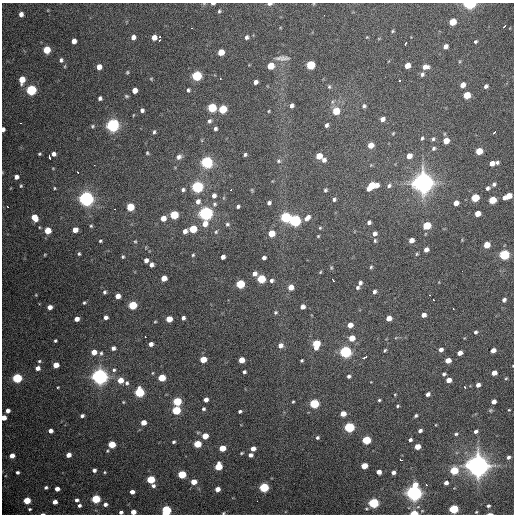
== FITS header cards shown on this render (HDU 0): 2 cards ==
NAXIS1  =                  512 / Axis length
NAXIS2  =                  512 / Axis length

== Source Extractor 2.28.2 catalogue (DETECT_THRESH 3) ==
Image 512 x 512 px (HDU 0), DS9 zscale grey, 1 PNG px = 1 image px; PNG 516 x 516 px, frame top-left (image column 1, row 512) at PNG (2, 3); no overlay
Background 2110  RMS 48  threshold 145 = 3 sigma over >= 5 px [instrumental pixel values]
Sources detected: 310; all 310 listed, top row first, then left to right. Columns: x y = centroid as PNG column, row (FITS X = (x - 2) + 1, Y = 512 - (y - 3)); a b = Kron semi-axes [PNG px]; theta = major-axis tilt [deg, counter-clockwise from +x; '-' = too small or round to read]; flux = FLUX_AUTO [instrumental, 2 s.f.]
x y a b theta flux
213 4 4 2 - 7.2e+03
269 4 6 3 1 7.6e+03
469 4 6 3 1 5.0e+05
219 11 5 4 - 4.6e+03
21 14 4 4 - 1.8e+04
324 15 2 2 - 3.0e+03
452 22 5 5 - 8.4e+04
504 26 4 2 - 6.1e+03
191 28 3 2 - 1.2e+04
393 31 4 3 - 3.7e+03
133 37 4 4 - 1.8e+04
154 37 5 5 - 2.8e+04
159 37 3 2 - 3.8e+03
247 37 4 4 - 8.8e+03
367 37 4 3 - 2.6e+03
160 40 3 2 - 4.9e+03
74 41 5 4 - 2.6e+04
474 42 4 3 - 1.3e+04
406 43 4 3 - 8.9e+03
445 46 5 4 - 1.7e+04
47 50 5 5 - 1.1e+05
221 52 5 5 - 6.5e+04
282 58 20 6 -1 1.8e+04
61 60 6 5 - 8.0e+03
460 61 5 3 - 3.3e+03
310 65 5 5 - 2.2e+05
407 65 5 4 - 4.3e+04
65 66 5 3 - 3.3e+03
270 66 5 5 - 7.5e+04
99 67 5 4 - 2.8e+04
425 67 7 5 5 2.2e+04
127 72 5 4 - 3.8e+03
422 74 6 5 - 8.2e+03
197 76 5 5 - 3.5e+05
220 78 2 2 - 2.3e+03
22 79 6 4 80 6.8e+04
151 79 4 4 - 3.2e+03
399 80 3 3 - 4.5e+03
255 82 4 4 - 1.2e+04
462 85 5 4 - 2.8e+04
486 86 4 4 - 8.5e+03
329 87 6 5 - 5.2e+03
31 90 5 5 - 4.4e+05
135 90 5 4 - 3.0e+04
188 90 5 4 - 5.3e+03
467 95 5 5 - 9.8e+04
126 96 6 4 -16 4.6e+03
100 98 4 4 - 8.5e+03
292 106 5 4 - 1.1e+04
364 106 5 5 - 6.0e+03
212 108 5 5 - 2.1e+05
223 109 5 5 - 1.5e+05
142 110 4 4 - 8.6e+03
269 111 4 3 - 2.8e+03
336 111 5 5 - 9.1e+04
133 115 4 2 - 2.2e+03
382 119 5 4 - 1.5e+04
209 121 6 5 - 7.3e+03
21 123 3 2 - 1.3e+04
113 125 6 5 - 9.2e+05
326 125 4 3 - 8.2e+03
92 126 6 4 29 5.0e+03
3 129 4 3 - 1.2e+04
215 129 4 4 - 7.1e+03
154 132 5 4 - 5.6e+03
494 132 4 2 - 5.7e+03
393 133 5 3 - 3.0e+03
422 138 5 4 - 5.3e+03
433 139 6 5 - 6.3e+03
446 141 5 4 - 4.8e+04
370 145 5 5 - 3.9e+04
433 148 6 5 - 7.3e+03
479 151 5 4 - 8.4e+04
147 153 4 3 - 3.9e+03
39 154 4 3 - 3.9e+03
54 154 4 4 - 1.4e+04
245 155 4 3 - 5.3e+03
319 156 5 5 - 5.4e+04
409 156 5 5 - 2.9e+04
49 157 5 3 - 2.2e+04
179 157 8 7 - 1.2e+04
324 160 5 5 - 1.2e+04
278 161 7 6 - 7.4e+03
207 162 5 5 - 5.8e+05
492 163 5 4 - 2.3e+04
497 163 4 3 - 6.2e+03
94 165 2 2 - 6.2e+03
371 165 4 4 - 3.0e+03
77 172 3 2 - 6.4e+03
16 177 4 4 - 1.5e+04
423 183 9 8 - 2.2e+06
494 184 4 4 - 7.4e+03
21 186 5 3 - 3.9e+03
372 186 9 5 25 1.3e+05
389 186 7 6 - 8.6e+03
197 187 5 5 - 6.2e+05
55 188 3 3 - 3.0e+03
487 188 4 4 - 8.2e+03
183 190 5 4 - 6.9e+03
231 190 3 2 - 3.2e+03
252 190 5 3 - 3.1e+03
325 190 4 4 - 5.0e+03
214 196 5 5 - 1.4e+04
508 196 8 4 25 6.1e+04
86 198 6 6 - 1.2e+06
475 198 5 5 - 1.4e+05
334 199 4 4 - 6.1e+03
492 200 5 5 - 1.1e+05
198 201 7 6 - 1.6e+04
269 203 4 4 - 8.8e+03
456 203 5 4 - 2.2e+04
214 204 6 6 - 7.5e+03
238 206 4 3 - 6.1e+03
8 207 3 2 - 4.0e+03
130 207 5 5 - 1.3e+05
114 209 2 2 - 2.0e+03
206 213 6 6 - 1.1e+06
477 214 5 4 - 3.8e+04
174 215 5 5 - 1.8e+05
286 217 5 5 - 3.8e+05
34 218 6 5 - 6.5e+04
163 218 5 5 - 3.3e+04
307 218 8 5 44 1.8e+04
295 221 5 5 - 6.9e+05
369 222 4 4 - 8.6e+03
205 224 7 6 - 2.7e+04
227 224 5 5 - 5.6e+03
427 225 5 5 - 1.3e+05
91 226 4 3 - 3.7e+03
39 227 4 3 - 2.7e+03
320 228 4 4 - 3.4e+03
193 229 5 5 - 1.3e+05
48 230 5 5 - 7.3e+04
75 230 5 4 - 3.5e+04
185 231 5 4 - 1.6e+04
216 232 5 4 - 4.5e+03
271 233 5 5 - 7.0e+04
374 234 5 4 - 1.2e+04
318 236 3 2 - 2.8e+03
411 240 5 4 - 2.4e+04
100 241 3 3 - 3.9e+03
135 241 5 4 - 3.6e+03
375 241 5 3 - 4.3e+03
487 245 5 5 - 5.4e+04
426 250 4 4 - 1.8e+04
79 254 4 3 - 4.1e+03
417 254 5 4 - 3.7e+03
45 255 5 3 - 2.7e+03
193 255 4 4 - 4.0e+03
504 255 5 5 - 4.0e+05
123 257 4 4 - 3.9e+03
223 257 4 4 - 1.4e+04
264 258 4 4 - 9.1e+03
146 260 4 4 - 1.5e+04
151 265 4 4 - 1.4e+04
371 267 4 4 - 4.3e+03
331 268 5 4 - 3.9e+03
462 271 2 2 - 2.3e+03
320 272 4 4 - 2.9e+03
254 274 5 4 - 1.5e+04
164 278 5 4 - 4.7e+04
261 279 5 5 - 1.8e+05
271 280 5 5 - 7.3e+03
333 280 3 2 - 3.7e+03
360 283 5 4 - 8.4e+03
240 284 5 5 - 2.0e+05
291 287 5 4 - 4.0e+04
357 287 5 5 - 6.7e+03
104 292 5 4 - 6.1e+03
374 292 4 4 - 8.8e+03
36 295 4 3 - 2.5e+03
430 295 3 2 - 5.4e+03
118 296 4 4 - 2.9e+04
433 299 2 2 - 2.2e+03
504 300 4 3 - 8.9e+03
84 303 4 3 - 4.3e+03
132 305 5 5 - 1.8e+05
50 307 4 4 - 1.9e+04
302 307 5 4 - 1.6e+04
453 308 2 2 - 2.3e+03
275 312 4 4 - 4.5e+03
423 315 5 4 - 1.7e+04
106 317 4 4 - 1.2e+04
183 318 4 4 - 1.1e+04
389 318 5 4 - 2.9e+04
77 319 4 4 - 2.2e+04
169 319 5 4 - 6.8e+04
155 322 4 3 - 3.0e+03
350 325 5 4 - 2.9e+04
475 332 4 3 - 6.9e+03
145 337 2 2 - 4.8e+03
352 338 5 5 - 4.7e+04
55 341 3 3 - 4.2e+03
151 344 4 4 - 1.5e+04
316 344 6 5 - 1.3e+05
280 345 6 5 - 1.7e+04
113 348 4 4 - 1.2e+04
385 350 5 3 - 4.0e+03
441 350 4 4 - 1.2e+04
493 350 5 4 - 2.1e+04
94 352 5 4 - 3.5e+04
345 352 5 5 - 6.7e+05
101 353 6 4 76 5.7e+03
460 353 5 4 - 2.2e+04
364 357 5 2 - 9.7e+03
203 359 5 4 - 7.6e+04
241 360 5 4 - 4.8e+04
302 360 3 3 - 4.1e+03
448 360 5 4 - 3.6e+04
39 361 4 4 - 4.2e+03
56 365 5 4 - 4.4e+04
513 366 2 2 - 1.8e+03
38 368 4 4 - 1.8e+04
114 370 6 5 - 7.0e+03
244 372 4 3 - 6.8e+03
494 373 5 4 - 2.9e+04
444 374 4 3 - 5.8e+03
100 376 7 6 - 1.3e+06
349 376 4 3 - 7.1e+03
17 378 5 5 - 3.3e+05
162 378 5 5 - 9.8e+04
506 378 4 3 - 3.2e+03
120 380 5 5 - 4.5e+04
448 380 4 4 - 3.0e+04
127 383 6 5 - 8.1e+03
478 385 4 4 - 1.6e+04
58 387 3 2 - 2.6e+03
465 387 3 2 - 4.4e+03
139 392 5 5 - 3.2e+05
395 394 3 2 - 2.2e+03
428 394 4 4 - 1.2e+04
206 400 4 4 - 1.8e+04
379 400 3 3 - 4.1e+03
177 401 5 5 - 1.9e+05
123 402 4 3 - 2.7e+03
293 402 3 2 - 3.2e+03
494 402 4 4 - 2.0e+04
314 404 5 5 - 2.9e+05
398 406 4 3 - 3.8e+03
203 409 4 4 - 5.5e+03
8 410 4 4 - 1.7e+04
176 410 5 5 - 2.0e+05
490 410 6 4 21 4.3e+03
509 410 3 2 - 2.4e+03
240 411 4 3 - 6.5e+03
343 414 5 4 - 3.8e+04
82 416 4 3 - 8.6e+03
416 416 4 3 - 5.3e+03
4 418 4 4 - 3.4e+04
143 422 4 4 - 3.8e+04
349 427 5 5 - 4.2e+05
50 431 4 4 - 1.7e+04
420 431 4 3 - 1.1e+04
476 431 4 3 - 8.6e+03
456 434 4 4 - 5.0e+03
205 436 5 4 - 5.5e+04
317 437 4 4 - 6.2e+03
366 440 5 4 - 1.9e+05
410 440 4 3 - 8.6e+03
174 442 3 3 - 5.4e+03
112 444 5 4 - 1.0e+05
197 444 5 4 - 1.1e+05
417 447 5 4 - 5.1e+04
222 448 5 4 - 7.2e+04
253 449 4 4 - 2.6e+04
241 453 4 2 - 3.4e+03
68 455 4 4 - 2.6e+04
250 455 4 4 - 1.3e+04
12 456 4 4 - 3.0e+04
508 457 4 3 - 7.7e+03
401 460 4 3 - 7.2e+03
478 465 9 9 - 2.1e+06
218 466 5 5 - 1.1e+05
364 466 5 4 - 6.7e+04
94 470 4 4 - 1.0e+04
454 470 5 4 - 1.4e+05
17 472 3 3 - 7.2e+03
105 472 4 3 - 3.2e+03
379 472 4 4 - 2.2e+04
393 472 4 4 - 1.2e+04
182 474 5 4 - 1.7e+05
151 479 5 4 - 1.8e+05
193 482 5 4 - 5.1e+04
446 483 4 4 - 1.4e+04
426 485 3 2 - 3.2e+03
153 486 5 5 - 8.5e+03
46 487 3 3 - 6.3e+03
264 487 5 5 - 3.1e+05
57 489 4 4 - 2.3e+04
217 489 4 4 - 2.8e+04
132 492 4 4 - 1.5e+04
414 493 7 7 - 1.3e+06
96 499 5 4 - 2.3e+05
27 500 5 4 - 1.1e+05
76 500 4 4 - 9.9e+03
55 502 4 4 - 2.2e+04
373 503 5 4 - 4.5e+05
105 504 5 4 - 1.3e+04
79 505 4 4 - 8.2e+03
488 506 4 3 - 6.0e+03
30 509 3 3 - 4.0e+03
453 509 5 4 - 2.7e+05
166 510 7 5 81 2.3e+05
121 512 4 3 - 9.4e+03
133 512 4 4 - 3.4e+04
476 512 3 2 - 2.4e+03
223 513 5 3 - 3.7e+03
414 513 5 3 - 1.1e+05
43 514 4 2 - 6.1e+03
490 514 4 2 - 7.9e+03
At the frame edge (FLAGS 8, measured only in part): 13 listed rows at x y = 213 4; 269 4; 469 4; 3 129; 513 366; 4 418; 166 510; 121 512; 133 512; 223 513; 414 513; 43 514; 490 514